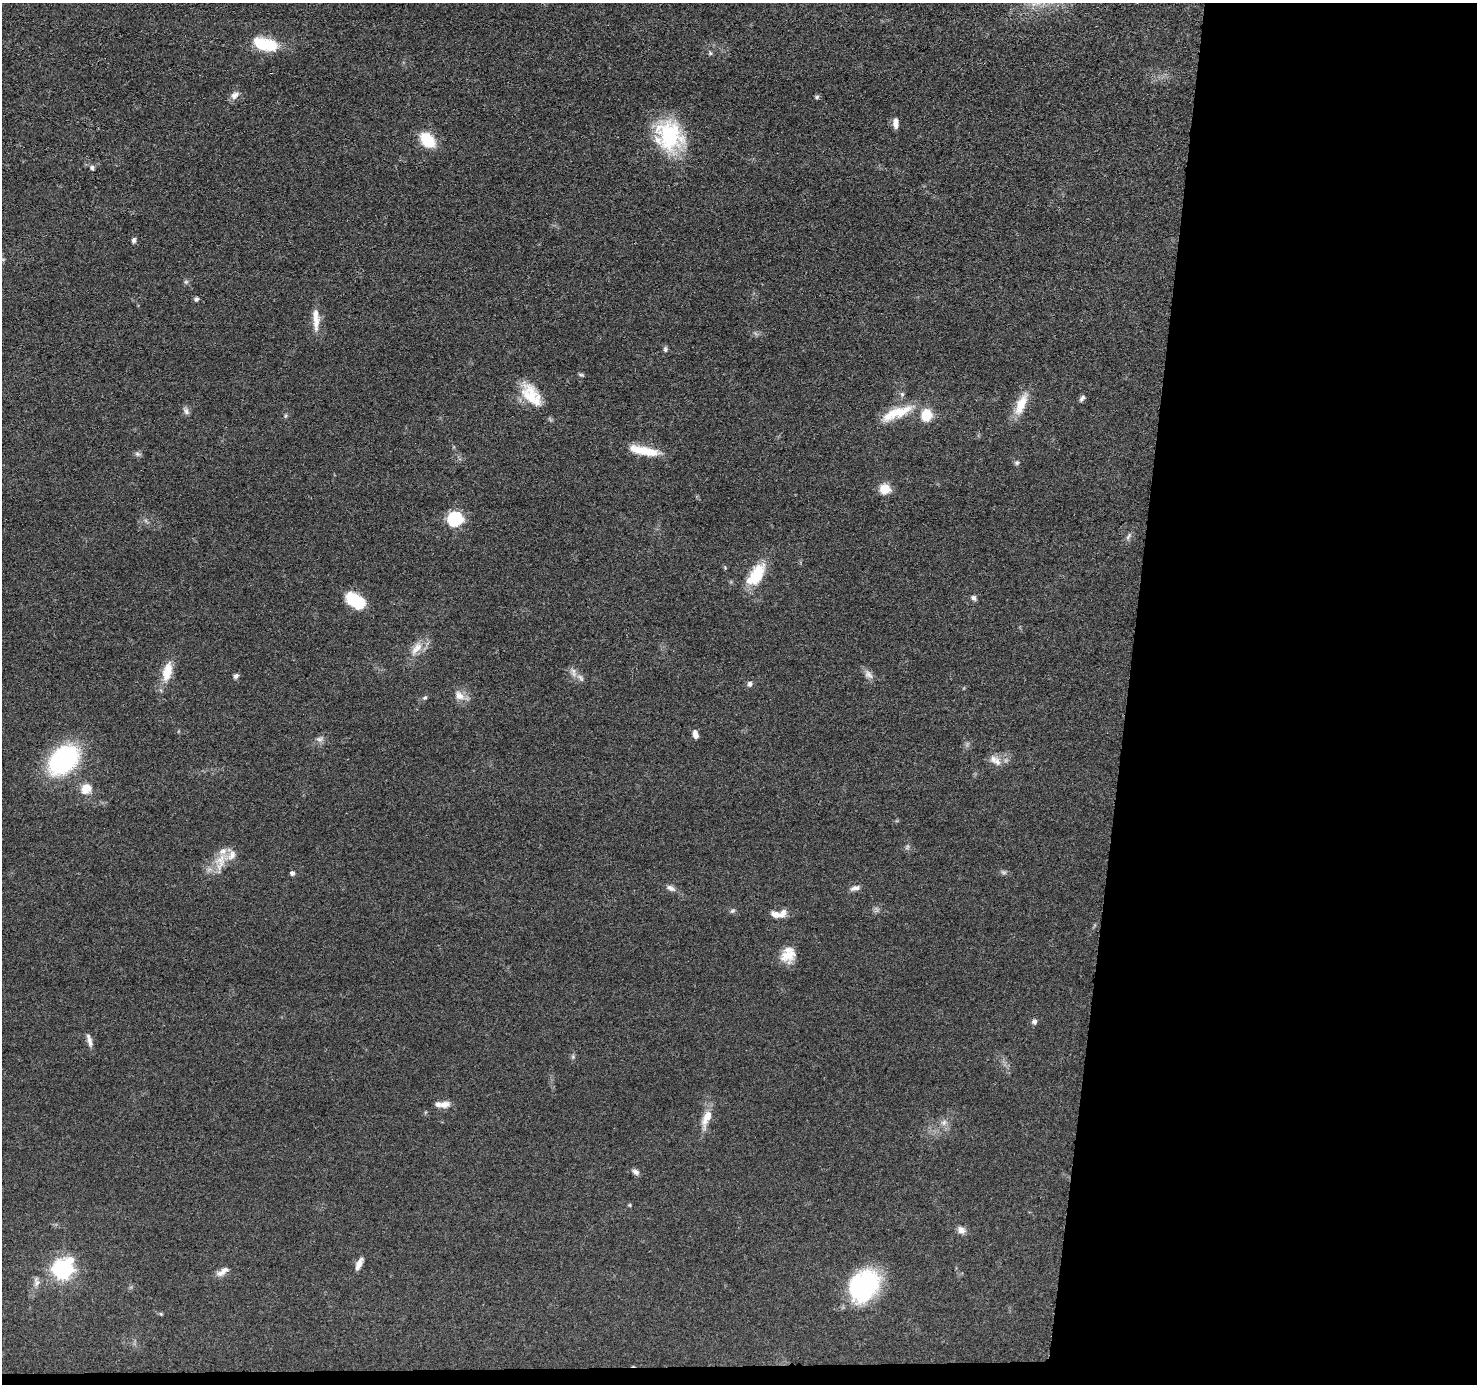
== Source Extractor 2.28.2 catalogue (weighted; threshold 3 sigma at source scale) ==
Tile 9 of 3 x 3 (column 3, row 3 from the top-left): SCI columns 2956-4430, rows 203-1584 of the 4434 x 4459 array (HDU 1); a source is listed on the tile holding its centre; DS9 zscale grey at full resolution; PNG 1479 x 1386 px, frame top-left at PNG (2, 3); no overlay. Shown black and unused: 25% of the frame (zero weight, under 3 of 4 exposures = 1% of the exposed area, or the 3 px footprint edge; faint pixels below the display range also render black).
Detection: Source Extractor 2.28.2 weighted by HDU 2 'WHT'; one run over the whole footprint, this tile lists its part. Background 0.0473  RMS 0.005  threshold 0.0225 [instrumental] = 3 sigma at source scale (4.5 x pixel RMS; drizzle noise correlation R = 1.50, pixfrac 1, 0.05/0.05 arcsec/px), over >= 5 px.
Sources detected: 76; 10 inside a brighter listed object's ellipse — not listed separately; the other 66 listed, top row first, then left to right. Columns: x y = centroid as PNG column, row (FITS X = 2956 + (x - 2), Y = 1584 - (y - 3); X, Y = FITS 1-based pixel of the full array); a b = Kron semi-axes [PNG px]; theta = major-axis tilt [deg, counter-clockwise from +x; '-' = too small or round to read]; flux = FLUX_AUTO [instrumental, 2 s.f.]
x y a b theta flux
265 44 23 11 -14 28
710 53 5 5 - 0.78
235 95 13 9 41 2.8
817 97 6 5 - 0.87
895 123 12 6 -88 3.3
669 136 38 32 -70 41
427 140 14 10 -50 20
92 168 6 5 - 1.3
134 240 7 5 67 1.2
186 282 6 5 - 0.95
196 299 6 5 - 1.3
316 321 29 9 -87 6.7
665 349 8 5 -89 1.1
581 375 9 3 -11 0.77
531 395 34 17 -52 16
1082 398 10 5 50 1.4
1021 404 31 11 67 11
186 411 10 7 -61 1.7
894 413 39 14 33 13
926 415 12 11 - 11
285 416 6 4 71 0.69
649 451 29 10 -16 10
137 454 9 6 -27 1.2
1017 463 7 6 - 0.99
885 489 6 6 - 18
455 519 8 7 - 66
1128 536 11 5 60 1.5
756 575 31 15 56 17
973 598 8 6 -52 1.4
356 601 22 12 -33 19
416 648 24 11 51 7
167 671 24 11 76 10
573 672 15 7 -76 2.7
868 674 14 9 -46 2.8
236 676 7 6 - 1.3
750 684 7 6 - 1.5
459 696 16 11 -41 4.8
425 698 7 5 46 0.96
695 734 9 5 -78 2.9
320 739 11 7 5 2
63 760 26 18 45 83
997 762 13 9 -78 3.5
86 788 12 10 50 7.6
907 847 8 4 54 0.94
220 861 28 15 68 10
1003 872 9 5 -26 1.1
293 873 6 5 - 1.5
670 888 14 7 -25 2.3
855 888 14 6 15 2.2
732 911 7 6 - 1.1
776 914 13 7 -19 3.5
788 955 19 15 30 8.4
1034 1022 7 6 - 1.4
89 1040 19 5 -76 2.6
573 1057 6 4 -47 0.85
444 1104 13 8 9 4
706 1118 28 11 70 7.4
944 1122 10 7 39 2.4
636 1172 9 6 -29 1.8
630 1205 6 4 -89 0.56
961 1230 11 8 -41 2.7
359 1264 16 6 65 3.4
63 1269 9 8 - 200
223 1271 18 7 32 3.7
36 1282 14 8 -86 2.7
864 1286 34 26 53 61